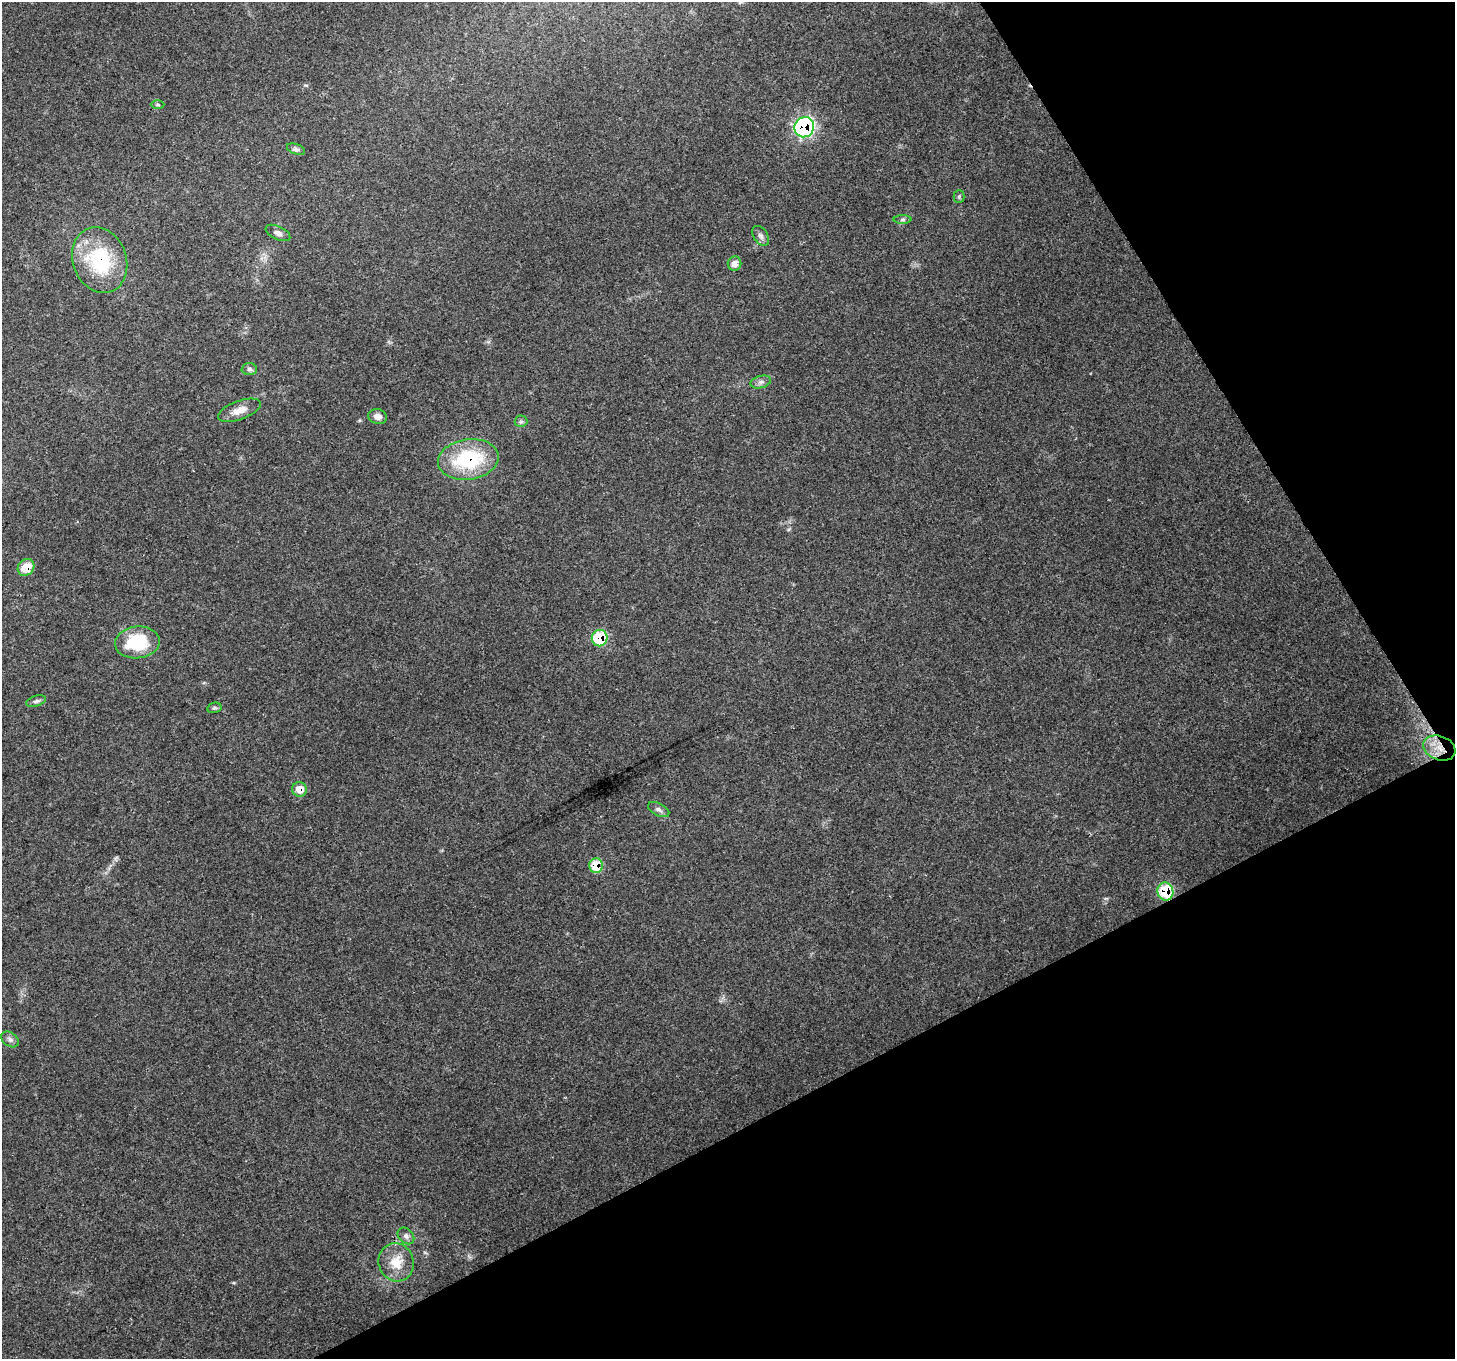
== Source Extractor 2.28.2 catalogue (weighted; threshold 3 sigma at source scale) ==
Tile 12 of 4 x 4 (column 4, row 3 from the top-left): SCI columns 4359-5811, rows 1467-2823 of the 5813 x 5708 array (HDU 1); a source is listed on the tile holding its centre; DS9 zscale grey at full resolution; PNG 1457 x 1361 px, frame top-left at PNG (2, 2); each listed source drawn as its Kron ellipse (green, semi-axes under 4 px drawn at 4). Shown black and unused: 27% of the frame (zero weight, under 3 of 4 exposures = <1% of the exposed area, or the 3 px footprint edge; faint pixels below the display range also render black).
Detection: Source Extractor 2.28.2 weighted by HDU 2 'WHT'; one run over the whole footprint, this tile lists its part. Background 0.179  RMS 0.0072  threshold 0.0325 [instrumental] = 3 sigma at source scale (4.5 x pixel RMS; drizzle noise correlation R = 1.50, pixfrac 1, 0.0396/0.0396 arcsec/px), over >= 5 px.
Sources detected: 28; all 28 listed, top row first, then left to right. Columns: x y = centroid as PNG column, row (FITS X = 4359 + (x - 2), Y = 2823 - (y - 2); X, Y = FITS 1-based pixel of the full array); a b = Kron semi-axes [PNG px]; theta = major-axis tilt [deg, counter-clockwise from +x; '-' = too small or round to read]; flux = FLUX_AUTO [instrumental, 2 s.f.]
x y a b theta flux
158 105 7 3 0 0.87
804 127 10 9 - 130
296 149 9 5 -18 1.8
959 196 6 5 - 1.2
903 220 9 4 0 1.5
278 233 13 6 -25 3
761 236 11 7 -57 2.7
100 260 34 27 -70 54
734 264 7 6 - 4.3
249 369 7 6 - 1.9
761 382 10 6 16 2.7
239 410 22 9 20 8.1
378 416 9 7 -13 4.5
521 421 6 6 - 1.5
468 459 30 20 9 55
26 567 9 7 46 15
600 638 8 8 - 41
137 642 22 16 6 37
36 701 10 5 18 2
214 708 7 5 13 1.2
1439 748 17 12 -20 14
299 789 7 7 - 9.4
659 809 11 6 -27 2.8
596 866 7 6 - 23
1165 891 9 8 - 40
10 1039 10 6 -38 2.6
406 1236 9 7 -45 2.5
396 1262 19 17 -70 14
Overlapping masked pixels (flux is a lower limit): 9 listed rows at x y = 804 127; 100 260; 468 459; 26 567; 600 638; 1439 748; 299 789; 596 866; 1165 891